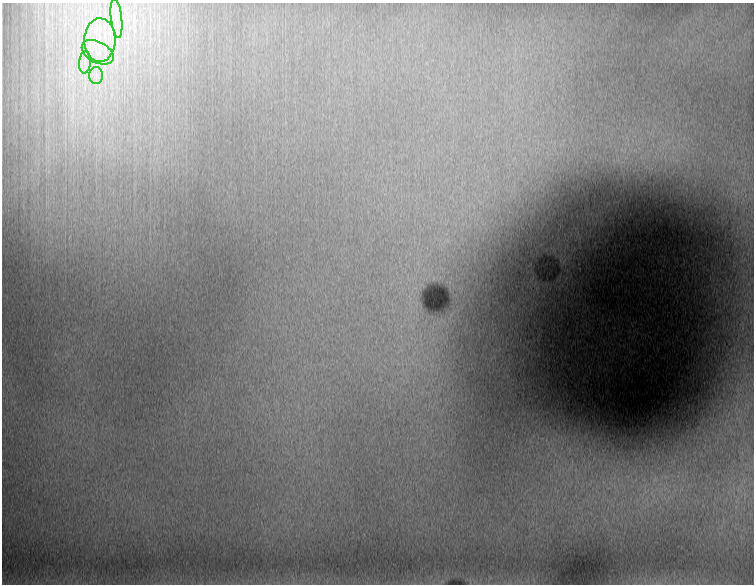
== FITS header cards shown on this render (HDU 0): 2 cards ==
NAXIS1  =                  752
NAXIS2  =                  582

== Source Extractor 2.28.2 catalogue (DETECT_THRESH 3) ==
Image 752 x 582 px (HDU 0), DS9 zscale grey, 1 PNG px = 1 image px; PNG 756 x 586 px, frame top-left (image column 1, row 582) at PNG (2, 3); each listed source drawn as its Kron ellipse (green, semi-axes under 4 px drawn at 4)
Background 35800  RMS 200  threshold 593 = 3 sigma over >= 5 px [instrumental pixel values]
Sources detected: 5; all 5 listed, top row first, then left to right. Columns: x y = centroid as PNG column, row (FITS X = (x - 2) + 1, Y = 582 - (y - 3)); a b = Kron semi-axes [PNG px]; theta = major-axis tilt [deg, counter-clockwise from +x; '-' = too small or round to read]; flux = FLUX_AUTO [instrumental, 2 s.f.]
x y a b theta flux
116 18 20 5 -84 140000
100 40 22 15 89 530000
98 52 17 10 -28 260000
85 62 11 5 84 94000
96 75 8 7 - 72000